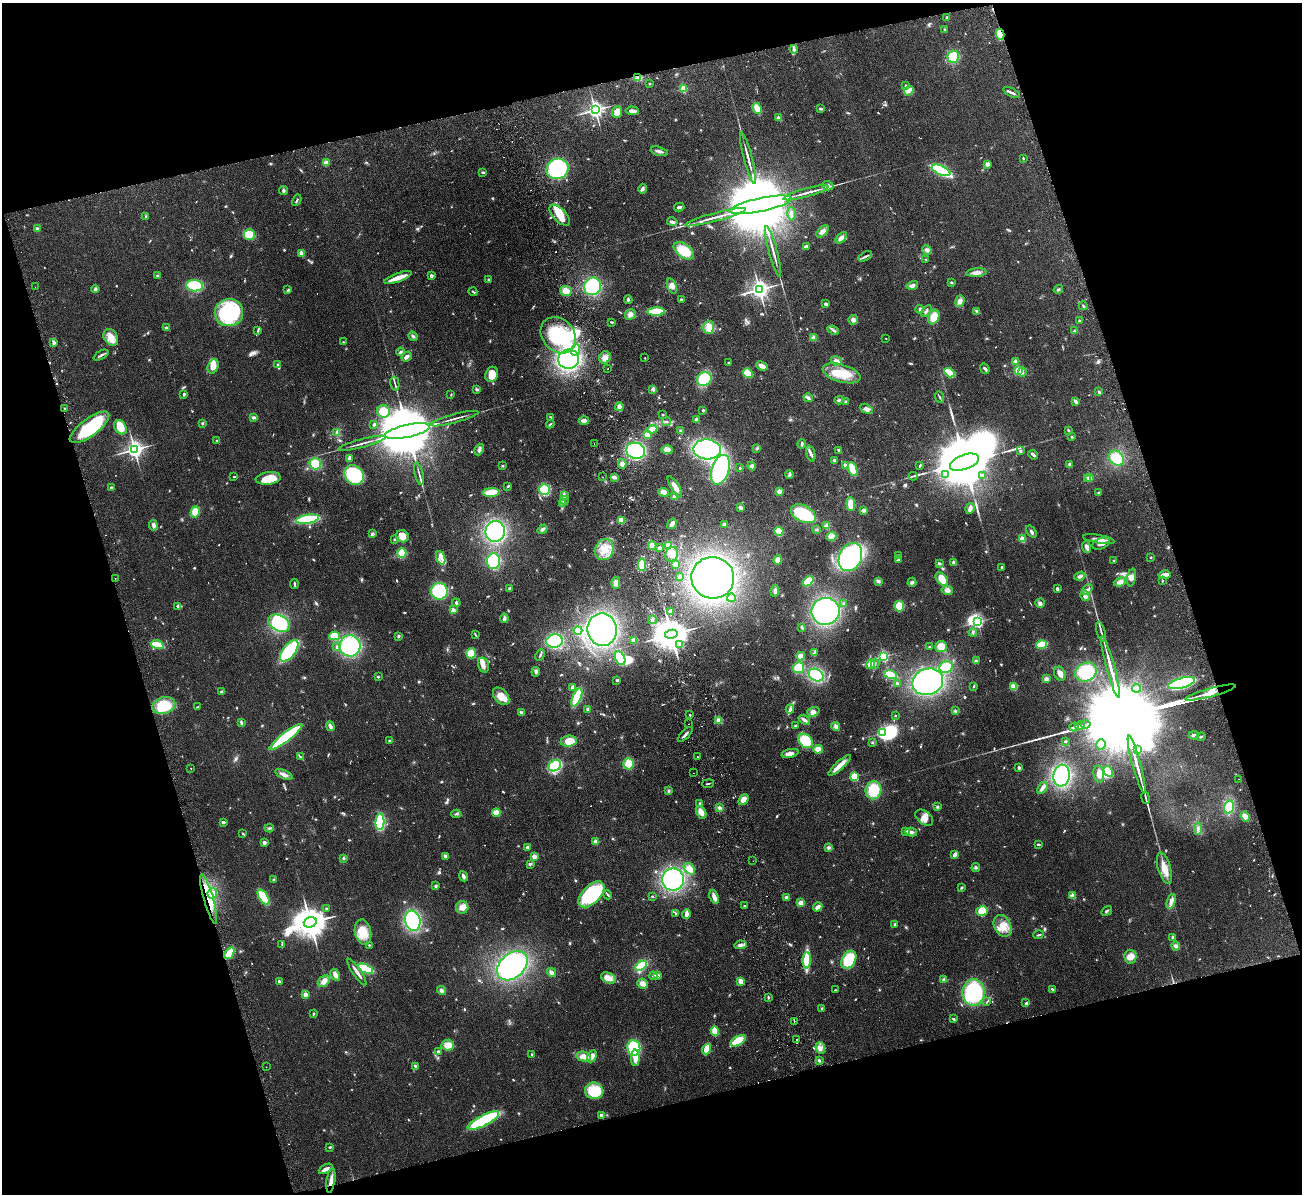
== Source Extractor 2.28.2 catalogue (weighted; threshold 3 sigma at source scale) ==
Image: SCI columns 56-5255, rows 167-4932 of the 5311 x 5219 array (HDU 1 of 3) = the unmasked area's bounding box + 8 px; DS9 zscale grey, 4 x 4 block average (1 PNG px = mean of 4 x 4 image px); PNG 1304 x 1196 px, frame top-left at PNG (2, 3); each listed source drawn as its Kron ellipse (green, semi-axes under 4 px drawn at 4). Shown black and unused: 33% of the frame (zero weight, under 2 of 3 exposures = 3% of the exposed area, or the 3 px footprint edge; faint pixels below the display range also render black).
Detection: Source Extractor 2.28.2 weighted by HDU 2 'WHT'. Background 0.107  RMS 0.008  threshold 0.036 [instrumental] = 3 sigma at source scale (4.5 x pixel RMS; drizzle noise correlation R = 1.50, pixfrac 1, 0.05/0.05 arcsec/px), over >= 5 px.
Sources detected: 921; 8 too faint to see at this stretch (4 x 4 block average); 11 inside a brighter object's white glare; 12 cosmic-ray / hot-pixel residue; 2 long thin detections or spike segments (spike, bleed or trail) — neither listed nor drawn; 6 coinciding with a brighter row at this scale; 43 inside a brighter listed object's ellipse — not listed separately; of the other 839, all 500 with FLUX_AUTO >= 4.09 (the completeness limit of this list) listed and drawn (339 fainter detections not listed), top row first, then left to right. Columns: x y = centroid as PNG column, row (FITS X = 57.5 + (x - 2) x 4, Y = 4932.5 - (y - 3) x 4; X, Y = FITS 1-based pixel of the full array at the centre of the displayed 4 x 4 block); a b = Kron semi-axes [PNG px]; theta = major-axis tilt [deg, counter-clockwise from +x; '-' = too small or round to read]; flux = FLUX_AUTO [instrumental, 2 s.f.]
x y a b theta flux
947 18 2 2 - 29
945 30 3 3 - 5.3
1000 34 5 3 - 110
794 49 4 3 - 11
953 57 6 5 - 140
638 77 3 3 - 9.4
650 83 3 2 - 4.7
905 85 3 2 - 5.4
683 89 2 2 - 250
909 91 5 4 - 17
1012 93 9 2 -24 15
757 108 6 4 -62 58
821 109 4 2 - 7.7
595 110 3 3 - 2200
632 111 6 3 -3 26
617 112 5 5 - 36
778 118 3 3 - 11
659 151 9 3 -14 18
748 158 27 2 -75 34
1023 158 2 2 - 5.9
326 163 4 3 - 22
987 164 4 3 - 19
557 169 11 10 - 460
941 170 10 4 -24 340
483 172 3 2 - 7.5
828 186 5 4 - 16
643 189 5 3 - 12
283 190 4 3 - 9.3
806 193 23 2 16 38
297 200 6 2 62 7
761 205 32 6 12 130000
679 207 5 2 - 11
791 214 6 3 -88 16
560 215 13 6 -47 90
146 216 3 2 - 4.3
715 217 31 2 15 49
672 222 5 3 - 14
37 229 3 3 - 7.4
822 231 7 4 43 23
249 234 5 5 - 110
841 238 7 4 46 23
806 246 3 2 - 13
927 250 5 4 - 14
684 251 11 7 -37 130
773 251 26 2 -75 31
301 253 2 2 - 93
865 256 7 2 28 9.5
926 259 3 2 - 4.2
976 273 10 4 5 26
158 276 3 2 - 6.7
431 276 2 2 - 52
398 278 15 4 19 61
489 280 3 2 - 4.4
951 283 4 2 - 5.2
912 285 6 4 15 16
195 286 8 5 -5 220
592 286 9 8 - 290
672 286 8 4 -70 25
35 287 2 2 - 5
95 289 4 3 - 8.6
759 289 3 3 - 3200
1058 289 5 3 - 7.3
288 290 4 2 - 6.6
566 291 6 5 - 50
473 292 4 2 - 7.1
681 299 3 2 - 6.8
628 300 4 3 - 8.4
960 301 6 4 72 25
826 304 2 2 - 46
1083 306 4 2 - 6.4
920 309 4 3 - 8.4
656 311 8 3 2 170
926 311 6 2 54 7.7
977 311 4 2 - 11
229 313 14 13 - 440
630 314 6 5 - 21
934 317 7 5 67 74
853 320 5 4 - 18
1079 321 2 2 - 17
611 322 3 2 - 6.8
709 327 6 5 - 56
167 328 2 2 - 60
833 330 6 3 -21 9.9
258 331 3 2 - 4.9
1075 331 4 3 - 9.2
558 335 20 16 -48 400
413 336 5 3 - 9.1
111 337 9 6 -57 54
814 338 3 3 - 28
886 338 2 2 - 4.6
343 342 2 2 - 5.9
54 343 4 3 - 15
576 350 6 4 85 38
401 352 4 3 - 9.3
101 355 8 2 28 12
407 357 5 3 - 16
605 357 6 5 - 30
645 358 2 2 - 6.2
569 359 10 9 - 720
836 361 6 4 -22 19
1015 361 4 3 - 9.7
728 363 2 2 - 4.3
278 365 3 3 - 6.7
213 366 7 5 66 40
762 366 6 3 -23 33
608 369 2 2 - 7
985 369 5 2 - 13
1019 370 2 2 - 260
1022 372 5 2 - 8.2
748 373 5 4 - 93
841 373 19 8 -16 120
950 373 5 3 - 140
492 374 8 6 70 74
704 379 8 6 37 200
395 384 7 2 -77 9.7
477 389 3 3 - 7.7
653 389 3 3 - 14
1099 392 3 3 - 6.3
184 394 4 2 - 5.4
451 395 2 2 - 5
940 397 6 2 -65 4.9
808 398 5 3 - 12
839 400 4 2 - 6.7
846 401 4 2 - 5.1
1076 401 3 2 - 16
619 407 4 3 - 29
65 408 2 2 - 4.4
866 409 7 4 -26 20
703 410 2 2 - 6.9
383 411 6 6 - 88
663 415 3 2 - 4.2
253 417 3 2 - 14
551 417 4 2 - 5.6
454 419 25 2 15 23
696 419 3 3 - 10
584 421 5 3 - 29
666 422 4 2 - 6.4
203 423 3 2 - 4.5
374 424 2 2 - 31
550 424 4 2 - 5.3
89 427 23 8 36 320
120 427 7 5 -54 65
652 429 5 3 - 62
681 430 3 3 - 7.3
1068 430 2 2 - 6
407 431 23 6 12 84000
337 432 3 2 - 5.5
647 435 4 3 - 41
1072 437 3 2 - 5
216 441 2 2 - 9.3
362 443 24 2 15 23
594 444 2 2 - 6.7
802 444 5 2 - 8
134 449 3 3 - 2800
479 449 6 3 67 12
707 449 14 10 -3 870
756 449 3 2 - 5.5
667 450 5 4 - 30
839 450 3 2 - 8.1
636 451 9 8 - 430
1020 451 3 3 - 7.3
811 453 8 3 -71 15
1033 455 5 3 - 9.4
349 458 3 2 - 23
1116 458 8 6 -41 110
835 460 2 2 - 19
964 462 15 7 20 76000
315 464 6 5 - 88
622 464 5 4 - 16
1069 464 3 2 - 9.7
846 465 4 3 - 21
920 465 3 2 - 6.1
502 466 3 2 - 5
752 466 4 3 - 11
740 468 2 2 - 11
853 469 7 3 -68 120
720 470 15 8 72 500
419 474 11 2 -75 13
789 474 4 3 - 9.6
945 474 2 2 - 12
354 475 11 9 -50 270
982 475 3 2 - 8.9
913 476 4 2 - 6.2
234 477 3 2 - 5.1
602 477 2 2 - 4.4
614 477 4 3 - 18
268 478 13 6 6 92
1087 478 3 3 - 8.9
1090 478 3 3 - 19
508 486 3 2 - 9.3
675 487 12 3 -59 34
111 488 2 2 - 26
544 489 5 5 - 210
779 491 2 2 - 100
664 492 5 4 - 39
491 493 8 4 5 100
1099 493 3 2 - 9.7
564 496 4 2 - 7.7
675 497 3 3 - 22
564 500 4 3 - 9.8
563 503 4 2 - 6.6
851 504 7 4 -85 70
741 508 3 2 - 20
970 508 5 3 - 24
863 510 3 3 - 18
195 512 5 4 - 61
803 514 13 8 -26 300
308 519 11 4 9 280
621 520 3 3 - 37
672 524 6 3 56 29
725 524 4 3 - 13
153 525 5 4 - 15
827 526 3 3 - 27
543 529 5 3 - 12
816 530 3 2 - 4.6
495 531 10 9 - 590
779 531 4 4 - 72
1031 532 7 3 -53 11
372 534 3 2 - 14
402 536 6 6 - 54
831 537 5 4 - 36
394 539 3 3 - 5.1
1022 539 2 2 - 210
1099 539 16 3 -9 33
1101 544 9 5 22 33
669 545 3 3 - 82
652 546 4 4 - 39
1087 547 6 3 -71 25
659 548 3 2 - 13
604 550 11 9 64 79
402 553 5 4 - 94
672 554 7 6 - 43
898 555 3 2 - 4.8
850 557 15 11 65 710
1151 557 3 2 - 4.1
441 558 7 4 -68 24
778 560 4 3 - 35
898 560 4 3 - 7.4
493 561 8 6 -90 260
1113 561 2 2 - 12
954 562 2 2 - 73
939 563 3 3 - 7.5
676 564 4 4 - 20
642 565 6 4 89 96
1002 567 2 2 - 21
1164 575 6 3 10 43
1080 576 5 3 - 16
679 577 2 2 - 18
1131 577 9 4 79 26
115 578 2 2 - 4.5
713 578 21 20 - 1400
942 579 8 4 -50 63
808 581 6 4 41 120
878 581 4 3 - 9.4
1162 581 4 2 - 4.4
912 582 5 4 - 11
1120 582 6 4 21 30
616 583 6 4 -88 28
294 584 5 2 - 8
510 589 3 3 - 8.3
1057 589 4 3 - 8.1
1087 589 6 2 43 12
947 590 6 4 -10 23
439 591 8 8 - 250
775 591 6 3 83 16
1085 596 5 3 - 18
731 598 4 3 - 8.9
456 603 4 2 - 9.7
844 603 3 2 - 4.7
1040 603 5 4 - 15
177 606 3 2 - 5.1
899 606 5 5 - 74
453 609 4 3 - 11
670 611 3 3 - 8.9
826 611 14 13 - 800
504 618 4 3 - 14
652 620 4 2 - 8.9
978 622 2 2 - 890
279 623 11 8 -26 290
802 628 4 2 - 4.7
602 630 16 14 -82 990
578 631 4 3 - 120
973 632 4 3 - 8.1
1101 632 10 2 -74 15
475 634 4 2 - 4.3
671 634 6 4 13 14000
334 636 5 4 - 91
398 636 3 3 - 6.3
634 640 2 2 - 120
555 641 8 6 8 330
157 645 6 2 -19 140
680 645 2 2 - 4.5
1042 645 5 4 - 98
350 646 10 10 - 440
337 647 4 2 - 6.5
929 647 2 2 - 7.3
941 647 6 5 - 61
289 651 12 6 53 350
814 652 3 2 - 5.4
471 653 5 4 - 75
540 655 6 2 64 8.7
801 656 4 4 - 33
883 656 2 2 - 760
620 658 7 4 -64 180
976 661 4 3 - 6.4
871 664 5 4 - 44
875 664 5 2 - 5.6
483 665 8 5 -75 28
946 667 7 6 - 84
1111 667 31 2 -75 80
798 668 5 5 - 85
536 672 5 3 - 12
1086 672 11 9 31 230
1060 674 7 5 -62 24
816 675 8 6 -29 250
890 675 6 3 -15 120
378 677 2 2 - 4.6
1046 679 4 4 - 13
617 680 2 2 - 9.6
928 682 16 13 20 880
897 683 2 2 - 25
1181 683 13 5 14 590
974 686 3 2 - 6
1014 686 2 2 - 280
573 687 4 3 - 13
1137 688 4 2 - 7.9
222 691 4 2 - 9.5
1210 693 26 3 15 56
501 696 10 6 -49 67
577 697 10 3 68 230
164 706 12 8 17 170
197 707 3 2 - 4.2
588 709 4 3 - 8.8
790 709 4 3 - 10
955 711 3 2 - 5.3
813 712 6 4 18 27
521 713 4 3 - 12
690 715 2 2 - 11
895 716 2 2 - 7.7
719 720 2 2 - 180
804 720 6 3 -35 12
241 722 4 3 - 8.9
689 724 2 2 - 18
1086 724 5 2 - 4400
795 725 3 2 - 5.6
330 726 5 3 - 20
836 726 5 4 - 17
1080 726 5 2 - 3900
1074 727 4 2 - 3600
882 733 2 2 - 730
685 734 9 2 46 15
1194 735 5 3 - 16
286 737 20 4 38 390
1201 737 4 2 - 5.4
390 741 3 3 - 9.2
569 741 8 5 7 64
805 741 8 6 -47 150
1065 741 4 2 - 4.3
872 742 3 2 - 5.2
1101 744 5 5 - 16
818 749 5 3 - 43
1137 750 2 2 - 8.3
790 753 9 4 13 27
301 757 4 2 - 5.3
697 757 2 2 - 8.7
629 764 5 5 - 68
1137 764 30 2 -75 80
840 765 14 3 43 46
555 766 6 5 - 340
191 768 2 2 - 4.3
1019 768 2 2 - 30
1108 771 6 4 -60 81
694 773 2 2 - 5.7
1099 774 8 5 -83 35
284 775 9 3 -24 24
854 776 2 2 - 430
1062 776 11 8 83 430
1239 779 2 2 - 10
708 784 6 2 9 5.2
1042 788 6 3 55 22
874 790 9 8 - 160
668 791 4 3 - 7.1
1146 798 6 2 -80 8.8
743 800 6 4 48 33
700 803 4 3 - 8.1
937 807 3 3 - 7
1229 807 6 5 - 180
719 808 4 3 - 9.8
701 812 7 4 -60 36
496 813 4 3 - 55
456 814 5 3 - 8
1245 816 5 4 - 20
924 818 10 6 -40 36
223 822 3 2 - 10
380 822 8 4 88 310
269 828 4 2 - 5.6
1198 829 6 2 84 9.8
906 831 2 2 - 44
911 832 6 3 -11 13
243 834 2 2 - 4.4
595 842 2 2 - 120
264 843 2 2 - 63
1038 844 3 2 - 7
528 847 3 2 - 14
828 847 4 3 - 8.5
955 854 4 2 - 21
445 856 4 3 - 10
534 857 2 2 - 120
344 858 3 3 - 5.6
753 861 2 2 - 4.7
530 864 4 2 - 5.8
976 867 4 3 - 7.3
1164 868 16 6 -74 60
689 869 6 4 -44 55
463 876 5 3 - 15
673 879 11 11 - 670
273 880 4 2 - 5.9
436 886 2 2 - 28
961 888 3 2 - 5.4
212 893 5 4 - 44
591 894 16 9 45 470
608 895 5 2 - 7.3
652 896 2 2 - 4.2
1073 896 2 2 - 160
264 897 9 4 -56 190
714 897 7 3 -71 35
787 898 3 3 - 15
209 899 26 5 -74 140
1171 901 8 3 71 27
801 903 3 3 - 36
744 906 2 2 - 7
462 907 6 6 - 36
818 907 5 3 - 24
326 909 2 2 - 4.3
982 911 6 5 - 71
1107 911 6 2 33 8.2
676 914 2 2 - 6.3
686 914 4 2 - 27
413 921 10 7 -75 460
310 922 6 5 - 11000
895 924 2 2 - 24
1002 926 11 8 -63 64
363 932 13 8 -80 100
1038 935 5 2 - 6
1173 937 2 2 - 35
282 944 4 2 - 5.8
369 945 2 2 - 10
740 945 6 3 11 18
1176 946 4 4 - 15
229 953 6 4 54 80
1130 957 7 6 - 39
807 960 8 3 88 230
849 960 10 6 57 220
512 966 17 12 42 670
641 966 6 4 36 150
366 969 8 3 -25 190
357 972 16 2 -56 24
552 972 5 3 - 19
335 975 6 3 -63 31
657 975 2 2 - 120
653 976 4 3 - 7.7
608 978 8 5 -23 35
944 980 3 3 - 14
324 981 7 5 44 29
741 981 3 3 - 37
279 982 3 2 - 14
643 984 5 5 - 23
1052 989 4 2 - 6.7
441 990 5 4 - 12
835 990 2 2 - 6.5
973 992 13 11 86 430
305 995 3 2 - 27
768 997 4 2 - 5.1
987 1002 4 2 - 4.3
1026 1003 4 2 - 5.2
822 1008 3 3 - 5.5
313 1014 3 2 - 4.9
953 1019 4 2 - 6.3
794 1021 2 2 - 5.4
715 1031 5 3 - 80
797 1040 2 2 - 6.2
738 1041 8 4 30 120
448 1045 6 5 - 51
634 1048 8 6 -82 260
820 1048 6 4 -69 22
707 1049 5 2 - 120
438 1051 2 2 - 29
531 1054 3 2 - 4.5
592 1056 6 4 63 35
584 1057 7 4 -12 36
635 1058 8 3 90 50
819 1060 3 2 - 10
415 1066 4 2 - 13
266 1067 2 2 - 5
594 1091 9 8 - 200
601 1115 3 3 - 20
483 1120 17 5 27 420
330 1147 3 2 - 4.9
326 1169 7 3 27 18
331 1180 12 3 81 28
Overlapping masked pixels (flux is a lower limit): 2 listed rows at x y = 1000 34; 209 899
Diffuse or blended objects may show on this block-average render without a row.